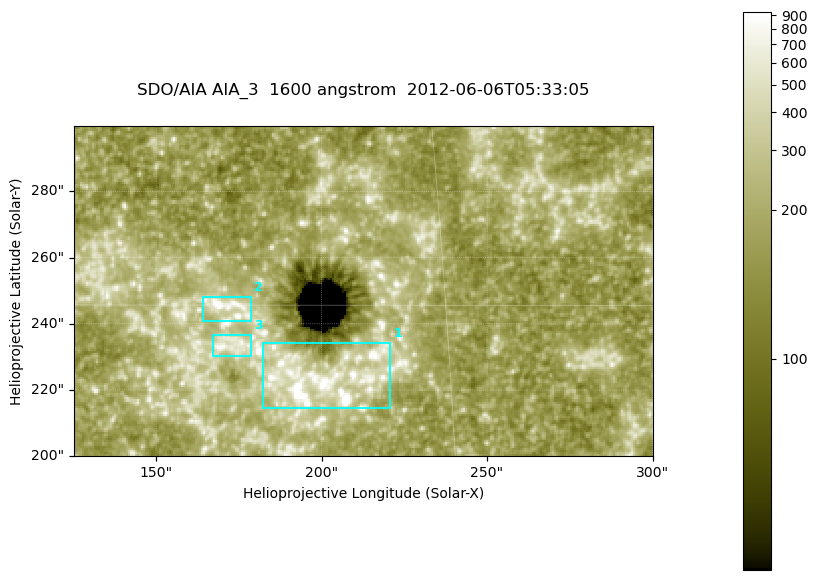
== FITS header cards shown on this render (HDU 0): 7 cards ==
TELESCOP= 'SDO/AIA '
INSTRUME= 'AIA_3   '
WAVELNTH=                 1600
WAVEUNIT= 'angstrom'
DATE-OBS= '2012-06-06T05:33:05.12'
CTYPE1  = 'HPLN-TAN'
CTYPE2  = 'HPLT-TAN'

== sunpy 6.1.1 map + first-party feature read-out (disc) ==
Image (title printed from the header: SDO/AIA AIA_3  1600 angstrom  2012-06-06T05:33:05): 287 x 164 px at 0.609 arcsec/px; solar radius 946 arcsec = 1552 px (partial field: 0.6% of the solar disc is inside the frame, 100% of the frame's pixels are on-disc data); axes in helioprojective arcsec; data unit not stated in the header (colour bar unlabelled)
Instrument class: DISC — disc imager (sunpy class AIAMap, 1600 A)
Bright regions (active regions / flare kernels): reference = the on-disc median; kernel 3 px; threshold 5 sigma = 317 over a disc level ~182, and >= 1.15x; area >= 47 px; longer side >= 3 px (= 1.8 arcsec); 3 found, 3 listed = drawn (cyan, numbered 1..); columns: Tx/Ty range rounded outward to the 2 arcsec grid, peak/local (2 s.f.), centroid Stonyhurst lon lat
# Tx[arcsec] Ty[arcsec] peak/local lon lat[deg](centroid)
1 182..222 214..234 12 +13 +14
2 164..180 240..248 8.1 +11 +15
3 166..180 230..238 4.3 +11 +14